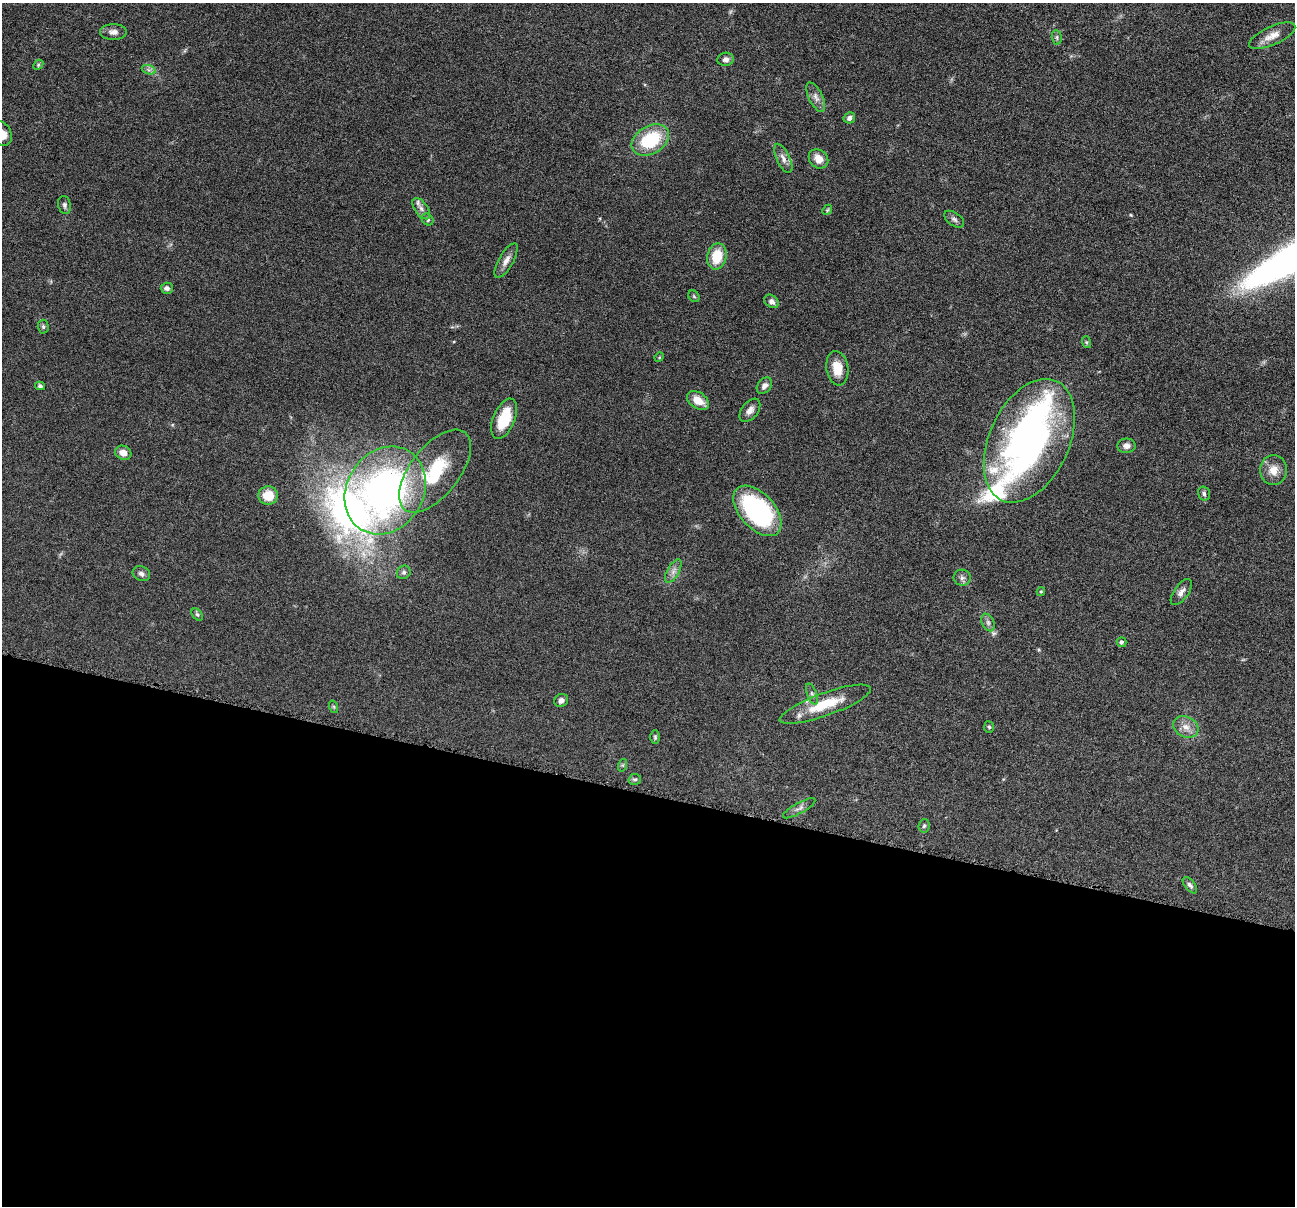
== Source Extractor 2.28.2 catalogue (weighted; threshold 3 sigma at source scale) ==
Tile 14 of 4 x 4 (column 2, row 4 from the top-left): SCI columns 1299-2591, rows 253-1456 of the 5183 x 5197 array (HDU 1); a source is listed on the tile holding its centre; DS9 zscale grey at full resolution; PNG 1297 x 1208 px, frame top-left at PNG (2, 3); each listed source drawn as its Kron ellipse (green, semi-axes under 4 px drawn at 4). Shown black and unused: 34% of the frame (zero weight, under 4 of 8 exposures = <1% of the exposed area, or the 3 px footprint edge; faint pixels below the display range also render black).
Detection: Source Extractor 2.28.2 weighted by HDU 2 'WHT'; one run over the whole footprint, this tile lists its part. Background 0.0365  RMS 0.0036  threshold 0.0148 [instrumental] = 3 sigma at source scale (4.09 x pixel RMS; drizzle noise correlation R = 1.36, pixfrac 0.8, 0.05/0.05 arcsec/px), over >= 5 px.
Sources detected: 67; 1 inside a brighter object's white glare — neither listed nor drawn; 5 inside a brighter listed object's ellipse — not listed separately; the other 61 listed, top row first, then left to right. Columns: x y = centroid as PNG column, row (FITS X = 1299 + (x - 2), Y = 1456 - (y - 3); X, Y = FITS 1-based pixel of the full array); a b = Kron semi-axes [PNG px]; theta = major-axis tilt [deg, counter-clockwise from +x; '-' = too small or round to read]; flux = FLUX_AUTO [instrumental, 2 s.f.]
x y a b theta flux
113 32 13 8 0 1.9
1272 36 25 9 24 3.7
1057 37 7 5 -84 0.7
726 59 8 6 14 1.3
38 65 6 4 48 0.49
149 70 7 4 -18 0.82
816 97 16 7 -64 2
849 118 6 5 - 1.1
2 134 13 9 -68 4.4
650 140 20 14 31 18
783 158 16 6 -65 1.9
818 159 10 8 -43 3.6
64 205 9 6 -78 0.98
421 209 12 6 -54 1.5
827 210 5 4 - 0.4
954 219 11 6 -35 1.1
428 220 6 5 - 0.75
717 256 13 9 78 8.4
506 261 19 7 60 2.4
167 288 6 5 - 1.1
694 296 6 5 - 0.48
771 301 8 6 -36 1.4
43 327 7 5 -88 0.68
1086 342 6 4 -72 0.46
659 357 5 4 - 0.37
837 368 17 11 -81 5.8
40 386 5 4 - 0.69
764 386 9 6 49 1.3
698 400 12 8 -32 4.3
750 410 13 8 52 2
504 419 21 10 67 10
1029 441 65 40 65 130
1126 446 9 7 3 1.6
123 453 8 7 - 2.7
1273 470 15 13 86 4.1
435 471 49 24 52 24
385 490 46 38 58 130
1204 493 7 6 - 0.83
268 496 9 9 - 6.2
757 511 30 17 -48 50
673 571 13 6 60 1.7
404 572 7 6 - 0.84
141 574 9 7 -24 1.2
962 578 8 8 - 1.2
1041 592 4 4 - 0.36
1181 592 15 7 54 1.6
197 614 7 5 -48 0.61
988 622 9 6 -64 1.1
1121 642 5 5 - 0.64
812 694 11 4 -69 0.97
561 700 7 6 - 1.3
825 704 48 11 20 11
334 707 6 4 -71 0.44
989 727 5 5 - 0.56
1186 727 13 10 -27 2.9
655 737 7 4 -89 0.51
623 765 6 4 71 0.47
635 779 6 5 - 0.63
799 808 18 5 29 1.4
924 826 6 5 - 0.63
1190 885 9 5 -52 0.95
Isophote crosses this tile's border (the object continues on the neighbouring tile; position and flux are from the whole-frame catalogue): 1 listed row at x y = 2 134